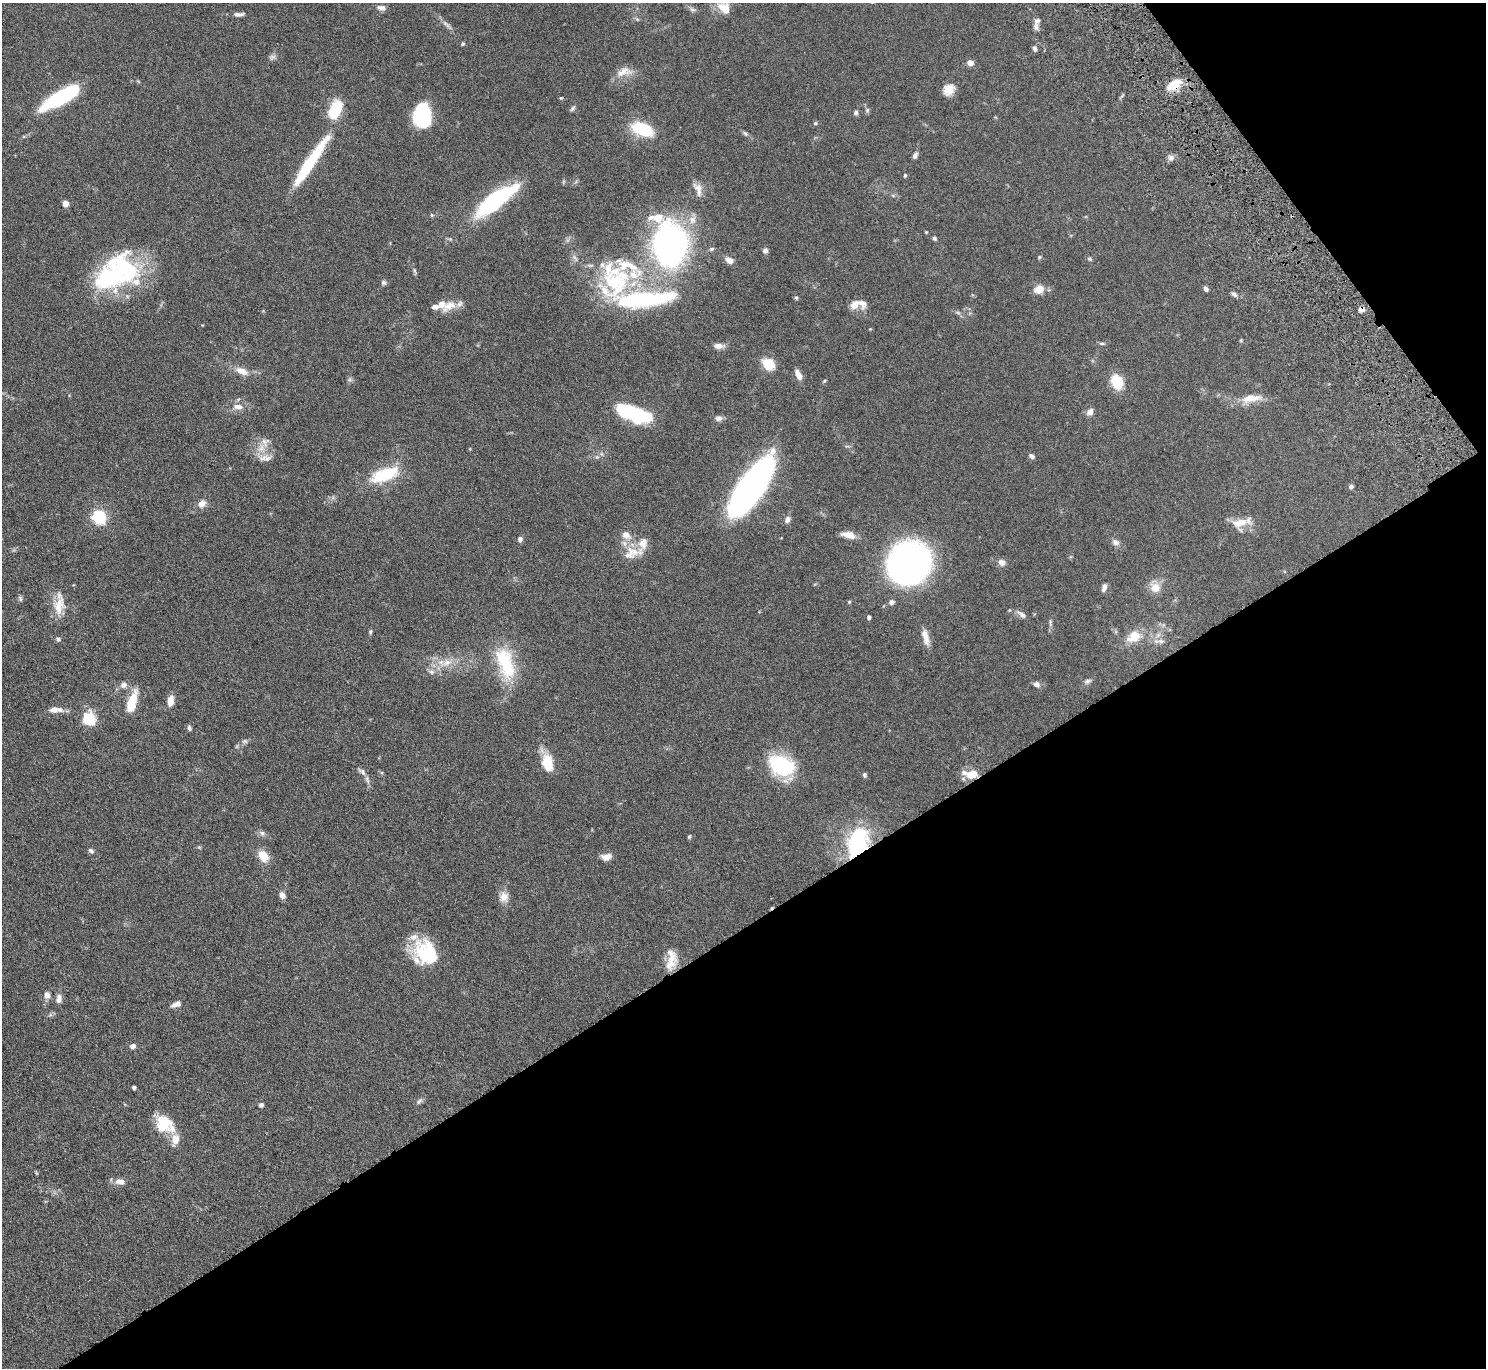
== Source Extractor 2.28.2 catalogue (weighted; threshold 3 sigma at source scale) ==
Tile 12 of 4 x 4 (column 4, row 3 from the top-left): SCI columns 4504-5987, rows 1559-2924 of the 6037 x 5985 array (HDU 1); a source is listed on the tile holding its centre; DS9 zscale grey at full resolution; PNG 1488 x 1370 px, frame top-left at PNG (2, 3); no overlay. Shown black and unused: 36% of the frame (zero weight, under 4 of 8 exposures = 3% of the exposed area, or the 3 px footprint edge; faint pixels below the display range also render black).
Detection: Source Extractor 2.28.2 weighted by HDU 2 'WHT'; one run over the whole footprint, this tile lists its part. Background 0.0883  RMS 0.0051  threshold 0.021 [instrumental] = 3 sigma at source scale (4.09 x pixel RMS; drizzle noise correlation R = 1.36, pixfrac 0.8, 0.05/0.05 arcsec/px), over >= 5 px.
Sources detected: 153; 1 too faint to see at this stretch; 5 inside a brighter object's white glare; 1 cosmic-ray / hot-pixel residue — not listed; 17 inside a brighter listed object's ellipse — not listed separately; the other 129 listed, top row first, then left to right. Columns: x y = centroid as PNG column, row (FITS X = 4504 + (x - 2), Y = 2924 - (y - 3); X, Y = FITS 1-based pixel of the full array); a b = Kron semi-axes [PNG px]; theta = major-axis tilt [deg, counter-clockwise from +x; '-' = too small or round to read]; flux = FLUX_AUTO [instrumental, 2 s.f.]
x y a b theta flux
381 8 11 6 -7 2
724 8 19 13 -43 6.1
692 9 8 6 -39 1.2
239 14 14 5 4 1.8
1036 26 12 6 -84 1.9
463 44 5 4 - 0.61
1035 49 7 5 -67 1.1
272 57 10 6 35 1.3
970 63 4 4 - 5.8
624 72 23 11 17 4.8
1174 84 20 10 35 7.5
949 90 12 11 - 5.2
61 97 35 11 29 45
561 98 4 4 - 0.46
572 108 8 4 49 0.84
335 109 15 9 64 22
867 110 7 5 88 0.88
856 113 6 6 - 1
422 116 20 15 -88 37
815 123 5 4 - 0.57
642 129 25 13 -19 19
745 133 8 4 -53 0.83
915 155 8 5 64 1.4
1171 157 9 7 2 1.7
306 168 73 11 56 27
905 175 5 4 - 0.59
698 189 20 10 -66 3.5
495 200 47 14 37 50
65 203 4 4 - 5.7
432 215 5 5 - 0.55
692 220 12 10 60 3.4
934 238 6 4 -34 0.87
670 245 38 29 -89 140
712 249 7 4 26 0.72
765 250 7 6 - 1.3
1039 257 5 4 - 0.51
1089 259 6 5 - 0.68
729 260 8 6 -19 3
414 270 6 4 -72 0.69
116 272 52 32 32 64
617 281 77 38 -70 54
384 283 6 6 - 0.88
1039 289 12 9 21 4.6
1206 289 6 5 - 1.2
1234 294 8 5 -36 1.3
796 298 5 4 - 0.7
854 305 12 8 44 3.8
449 306 24 11 24 6.2
1361 309 7 6 - 1.9
957 312 8 3 -19 0.84
1102 343 8 4 -8 0.7
718 346 11 7 -6 2.4
768 364 9 7 -44 14
242 371 15 8 -25 4.6
798 375 13 6 -63 3.4
824 381 6 3 45 0.5
1117 382 16 11 -64 11
1251 398 29 10 6 7.4
238 407 15 8 -3 3.4
628 411 32 15 -11 23
1090 412 10 7 52 2
718 418 10 7 2 1.6
265 442 16 12 76 4.7
1031 456 7 5 -36 1.3
263 458 17 7 31 3.3
384 475 35 14 20 20
751 487 53 16 55 220
1351 487 6 5 - 0.98
202 504 10 9 - 2.8
99 516 6 6 - 87
787 520 8 6 65 1.8
1240 523 23 10 10 6.7
626 535 12 9 -32 3.7
848 535 16 7 -11 4.3
520 539 6 5 - 1.4
1116 542 9 7 -38 1.9
633 553 31 14 16 7.9
1001 562 9 7 -37 2.2
909 563 28 26 47 220
1104 588 10 5 73 1.7
1155 588 13 12 - 4.9
20 598 8 4 -64 0.79
849 602 5 4 - 0.51
892 602 6 5 - 1.7
59 604 31 13 85 7.7
1022 615 14 6 -39 1.9
869 617 4 3 - 1.1
1050 623 12 3 81 1
370 632 6 5 - 0.67
1134 636 15 11 32 8.3
925 637 22 8 -75 4
58 639 6 5 - 1.1
1161 641 10 6 -9 1.7
447 663 13 9 14 4.3
505 663 45 20 -71 24
431 672 8 6 -21 1.2
1087 681 10 6 17 1.3
1036 684 8 7 - 1.7
123 685 7 7 - 2.1
170 701 12 7 84 3.5
132 702 21 8 74 13
54 710 8 6 3 2.8
89 719 15 12 -67 12
189 728 6 5 - 1.1
245 741 6 6 - 0.94
547 763 19 11 -76 11
781 766 29 19 -23 33
362 772 11 6 -48 1.5
972 774 13 9 12 6.4
864 775 6 5 - 0.85
262 833 9 7 -35 1.4
689 837 5 4 - 0.64
860 846 36 23 -87 49
91 851 8 5 -40 1.1
263 856 13 9 -55 6.8
606 857 12 8 7 3.1
282 895 9 7 -58 2
504 897 13 12 - 3.8
431 952 33 17 -44 19
672 958 29 12 76 7
47 995 7 6 - 2.6
59 999 11 7 89 2.3
176 1004 12 6 24 2.3
133 1046 6 5 - 1.8
134 1087 4 4 - 0.88
419 1101 10 5 51 1.1
261 1105 5 5 - 1.1
164 1124 23 17 -43 13
120 1182 13 7 -4 3.1
Overlapping masked pixels (flux is a lower limit): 3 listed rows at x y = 1174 84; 1361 309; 860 846
Isophote crosses this tile's border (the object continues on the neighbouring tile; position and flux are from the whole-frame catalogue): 1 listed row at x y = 724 8